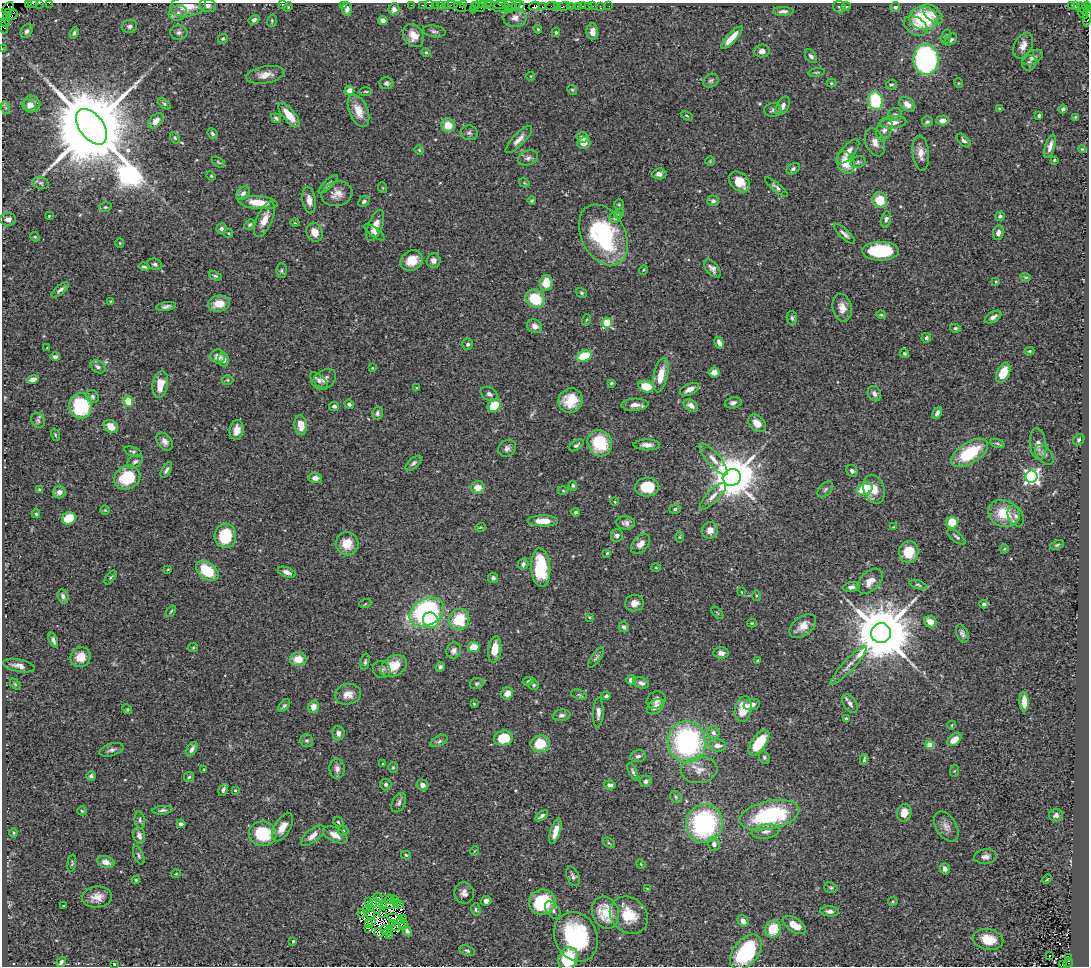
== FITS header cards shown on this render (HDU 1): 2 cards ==
NAXIS1  =                 1087
NAXIS2  =                  964

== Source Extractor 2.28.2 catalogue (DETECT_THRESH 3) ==
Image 1087 x 964 px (HDU 1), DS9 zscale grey, 1 PNG px = 1 image px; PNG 1091 x 968 px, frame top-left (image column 1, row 964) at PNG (2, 3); each listed source drawn as its Kron ellipse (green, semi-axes under 4 px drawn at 4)
Background 0.914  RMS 0.031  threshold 0.0942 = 3 sigma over >= 5 px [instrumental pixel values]
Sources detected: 508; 12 with non-positive FLUX_AUTO (blend fragments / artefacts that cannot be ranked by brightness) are neither listed nor drawn; the other 496 listed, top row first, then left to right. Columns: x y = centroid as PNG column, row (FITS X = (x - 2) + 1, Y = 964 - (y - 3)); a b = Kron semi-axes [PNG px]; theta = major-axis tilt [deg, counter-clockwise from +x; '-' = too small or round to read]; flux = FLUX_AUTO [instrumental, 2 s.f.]
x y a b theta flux
32 3 5 2 - 81
39 3 2 2 - 14
49 3 2 2 - 15
28 4 3 2 - 43
282 4 2 2 - 8.7
411 5 2 2 - 19
423 5 3 2 - 57
429 5 2 2 - 32
435 5 2 2 - 33
440 5 2 2 - 27
445 5 4 2 - 25
451 5 6 2 0 36
463 5 3 2 - 20
482 5 4 3 - 18
487 5 3 2 - 13
501 5 7 2 1 220
510 5 7 3 -37 64
516 5 6 3 76 65
520 5 5 4 - 78
1075 5 4 3 - 32
188 6 18 10 8 41
208 6 8 6 -15 9.1
344 6 3 3 - 2.8
474 6 2 2 - 8.6
534 6 5 3 - 150
542 6 2 2 - 26
552 6 6 2 0 91
558 6 3 2 - 43
563 6 7 3 12 100
570 6 2 2 - 10
578 6 3 3 - 77
583 6 2 2 - 12
588 6 2 2 - 25
593 6 2 2 - 7.8
600 6 3 2 - 9.5
609 6 2 2 - 8.4
1071 6 3 3 - 160
1087 6 4 2 - 57
288 7 5 4 - 2.5
460 7 6 3 -30 55
479 7 6 3 -38 97
496 7 10 3 -19 170
840 7 6 6 - 4.4
846 7 5 3 - 2.5
895 7 5 5 - 5.1
8 8 7 4 49 170
1083 8 7 3 -57 73
347 9 7 5 -86 8.7
394 9 6 5 - 9.8
473 10 2 2 - 1.6
509 10 3 2 - 74
783 11 10 4 1 6.5
8 13 4 3 - 220
178 13 9 7 19 13
1083 13 6 3 -48 100
933 14 12 6 -43 13
12 15 6 3 38 590
1087 16 10 3 86 190
6 18 2 2 - 25
515 18 11 9 1 14
923 18 14 12 -13 130
254 20 6 4 32 6.1
272 21 6 4 73 2.9
383 21 5 4 - 8.8
5 22 5 3 - 54
129 26 8 6 13 6.7
916 26 13 8 -33 18
3 27 7 2 -69 89
538 29 4 3 - 2.2
27 31 7 5 57 5.7
434 31 11 6 -9 6.1
556 32 5 4 - 2.9
592 32 8 6 -86 12
74 33 6 4 68 4.6
179 33 8 7 - 7.1
413 36 12 9 -55 23
946 36 7 5 75 4.3
732 38 15 4 47 34
223 39 5 4 - 2.7
951 40 7 5 40 4.8
1023 46 14 8 64 16
2 49 2 2 - 17
762 51 8 6 7 9.8
426 52 4 4 - 2.7
811 56 7 5 -51 6.4
1033 57 11 6 27 8.6
926 59 15 12 -86 370
1029 63 8 7 - 6.5
817 72 8 3 9 2.7
265 75 19 8 10 20
531 76 4 3 - 1.4
711 81 8 6 34 5.4
386 83 7 6 - 6.2
831 83 5 4 - 2.6
958 83 5 3 - 1.7
891 85 5 5 - 3.2
572 90 5 4 - 2.9
349 91 5 4 - 18
366 91 6 3 0 2.6
875 101 9 7 -77 120
32 104 9 7 -39 12
164 104 7 4 -37 3.7
907 104 9 6 -42 16
29 106 7 5 -44 6.8
783 106 10 6 60 9.9
6 108 6 4 -71 3.7
1000 109 4 3 - 3
1063 109 4 3 - 3.8
773 110 9 7 5 6.7
358 111 17 9 -67 30
289 115 15 6 -50 38
895 115 7 6 - 5.9
1039 115 3 3 - 7.5
687 116 6 3 -30 2.1
1076 117 4 3 - 2.7
276 118 5 4 - 3.6
943 120 6 5 - 14
156 121 9 6 46 16
893 122 13 6 4 17
927 122 5 5 - 5
448 125 7 6 - 33
92 127 20 12 -54 52000
884 130 11 7 67 14
469 133 8 7 - 6.1
212 134 5 4 - 4
583 137 6 5 - 8.7
175 138 6 4 -59 2.8
519 139 18 5 46 15
964 140 8 5 -45 6
875 142 15 9 -67 17
584 143 7 5 15 20
1050 146 12 5 72 13
1082 149 4 4 - 2.4
419 150 4 4 - 2
848 151 15 6 49 16
921 153 17 8 -85 19
528 158 10 7 20 7.9
1054 160 3 3 - 2.3
710 161 5 4 - 2.3
218 162 7 3 -36 2.7
858 162 8 5 16 5.1
846 163 11 8 -64 46
793 169 7 5 33 5
659 174 7 5 3 7.5
211 176 5 4 - 2.5
740 182 12 8 -44 35
41 183 8 6 -16 5.6
524 183 5 4 - 2.2
328 184 12 3 44 5.6
776 187 14 4 -40 6.9
383 188 5 3 - 2
243 193 8 5 42 7.7
337 194 15 12 15 20
309 200 13 6 -82 16
880 200 8 7 - 49
364 201 6 5 - 5.7
532 201 4 3 - 2.6
713 201 6 5 - 6.4
258 202 20 6 -5 33
619 205 5 5 - 2.6
105 207 6 4 18 3.1
619 213 6 4 46 3.3
49 216 3 3 - 2.8
1000 216 5 4 - 4
615 217 6 5 - 7.3
8 219 8 6 0 11
264 219 19 7 67 22
886 219 8 5 80 5.5
295 223 4 3 - 1.5
250 225 5 4 - 3.2
375 225 16 7 68 23
221 229 5 5 - 5.7
315 232 10 8 -64 19
375 232 12 4 -37 7.5
228 233 4 4 - 2.3
998 233 7 5 79 8.7
844 234 13 4 -42 7.8
603 235 32 22 -63 240
35 237 5 4 - 2.6
120 243 5 4 - 2.3
880 251 18 9 0 140
433 260 7 7 - 9.6
412 261 11 10 - 36
155 264 7 5 -19 4.8
144 267 5 3 - 3.4
712 269 11 6 -49 9.3
643 270 5 3 - 1.8
281 271 7 5 90 4
215 276 7 3 -24 3.1
1026 277 5 4 - 2.8
996 282 4 3 - 2.1
546 283 8 6 80 38
60 290 11 4 39 7
582 293 5 4 - 2.8
535 299 10 8 -34 74
110 301 3 3 - 1.6
219 304 11 8 9 28
166 306 10 4 8 6.5
842 308 14 9 -78 20
881 315 5 3 - 2.8
993 317 9 5 31 8
792 318 7 5 -81 4.6
586 320 6 3 70 2.3
607 323 5 5 - 110
535 326 8 6 -28 14
955 328 5 4 - 2.9
926 338 5 5 - 5
719 343 6 4 -65 9.4
468 344 6 5 - 4.8
47 347 4 2 - 1.3
1029 351 5 3 - 2.6
904 353 5 4 - 3.5
218 356 7 7 - 16
584 356 8 5 19 64
55 357 5 3 - 6.7
224 360 7 5 -74 11
98 367 8 6 -35 7.3
372 368 4 3 - 2
714 372 5 5 - 12
1003 373 10 6 63 47
661 375 18 7 78 37
33 379 6 4 12 12
324 379 13 9 36 13
228 380 6 5 - 3
319 380 11 5 -42 8.6
611 383 4 3 - 2.8
160 384 13 7 80 37
646 387 8 5 -15 52
417 388 4 2 - 1.5
689 389 10 5 24 13
489 394 9 6 -28 7.7
874 394 8 6 -63 9.9
92 397 7 6 - 6.1
571 400 12 11 - 55
128 402 6 5 - 46
733 403 8 5 13 7.2
349 404 5 4 - 5.4
635 405 13 6 3 15
691 405 8 5 -33 11
81 406 12 11 - 130
334 406 5 4 - 6
494 406 7 6 - 52
377 413 6 5 - 5.8
937 413 6 4 64 6.7
38 420 8 6 -55 4.9
757 423 10 7 -45 18
301 425 10 6 -81 31
111 427 8 6 -38 25
237 430 10 7 81 18
55 435 6 4 -72 2.7
1079 440 6 5 - 4.4
165 442 10 7 -53 10
600 443 13 12 - 90
997 443 7 3 -19 3.2
1038 444 16 8 -83 15
576 445 8 4 34 4.8
647 445 13 5 0 13
507 448 9 8 - 9.3
133 452 9 4 -17 3.6
969 453 21 10 32 110
1044 455 11 7 -50 7.1
713 459 20 6 -49 18
135 462 8 6 34 5.6
413 463 10 4 41 5.5
166 470 9 4 59 5.8
852 471 6 5 - 5.6
732 477 9 8 - 9300
1032 477 6 6 - 640
127 478 13 11 31 88
315 478 7 5 -3 13
573 486 5 3 - 2.9
478 487 7 6 - 21
647 487 12 9 1 60
39 489 3 3 - 2.2
825 489 9 5 46 5.2
865 489 8 6 24 85
874 489 15 10 -73 27
563 491 5 3 - 2.3
59 492 6 6 - 13
713 496 17 6 46 15
615 502 4 3 - 2.1
675 509 6 4 19 4.7
105 510 5 4 - 2.2
575 512 4 4 - 4.4
1004 513 16 13 -21 60
36 514 4 3 - 2.9
1016 516 11 7 -64 9.3
69 518 7 6 - 51
543 521 15 5 0 33
626 523 9 6 -6 9
952 523 6 6 - 50
480 527 5 3 - 2.3
893 527 4 3 - 1.7
710 530 8 8 - 17
225 536 12 11 - 98
617 536 6 6 - 7.4
679 537 6 4 90 2.6
956 537 11 5 -40 5.3
347 544 11 11 - 39
640 544 11 7 46 14
1057 545 7 4 22 3.3
1004 549 4 4 - 2.4
909 552 11 9 87 49
607 553 3 3 - 2.2
523 564 5 5 - 6.6
541 567 19 9 -86 110
656 567 5 3 - 2.1
168 569 3 2 - 1.8
207 571 13 8 -37 78
287 572 9 5 -19 12
111 577 8 4 51 3.1
493 578 5 5 - 5.6
870 581 15 9 44 22
918 585 9 4 -17 3.5
851 587 8 5 9 7.9
741 592 4 2 - 1.3
63 596 7 5 -71 6.4
756 596 5 3 - 1.9
634 603 9 8 - 13
365 604 6 4 19 2.4
984 604 4 4 - 4.9
171 611 6 3 54 2.5
427 612 18 13 28 410
717 613 7 3 -45 2.2
589 617 4 3 - 1.9
459 619 11 10 - 71
431 620 8 7 - 53
930 622 6 5 - 22
752 623 5 4 - 2.4
803 626 15 9 37 26
624 627 5 5 - 7.2
881 633 10 10 - 21000
962 633 10 5 -67 6.2
53 640 8 4 -71 6.4
474 647 6 5 - 34
193 648 5 4 - 2.4
495 649 13 6 83 33
454 651 8 7 - 10
721 653 7 5 -5 8.8
81 657 10 9 - 33
596 657 12 4 55 4.7
298 659 8 7 - 32
758 660 4 3 - 2.2
365 662 8 4 78 3.9
849 665 25 5 47 16
19 666 16 6 -12 12
394 666 14 9 30 46
440 667 5 4 - 5.6
382 670 9 8 - 7.6
631 680 5 5 - 10
528 681 6 4 13 3.3
477 683 7 5 12 4.1
641 683 8 5 -17 10
15 684 6 4 -46 2.5
533 685 5 5 - 4.6
507 693 6 6 - 15
348 694 13 10 12 23
579 695 8 4 -20 4.2
606 696 5 4 - 4.9
656 700 10 8 30 12
1024 702 10 4 -89 20
474 704 4 3 - 2.5
850 704 10 6 -56 9.2
284 705 7 4 46 4.1
752 705 8 5 17 11
313 707 6 5 - 19
656 707 10 6 37 15
127 709 5 4 - 2.5
743 709 13 8 78 46
598 713 15 5 87 10
562 715 9 5 10 6.4
846 719 4 3 - 9.9
952 725 4 3 - 1.8
338 733 7 6 - 8.8
713 733 6 6 - 7.5
503 738 9 7 14 69
307 740 6 6 - 5.3
954 740 8 5 38 25
439 741 9 5 25 5
687 742 21 19 -80 400
759 743 14 7 54 58
540 744 10 8 17 52
717 745 9 6 -7 10
930 745 4 4 - 44
192 749 8 4 60 9.4
111 750 12 6 16 7.5
638 756 8 6 10 6.9
764 757 6 5 - 3.8
864 759 5 3 - 3.2
383 764 4 3 - 1.9
393 767 5 5 - 2.7
337 769 10 7 -89 11
204 770 4 3 - 1.9
699 770 18 13 6 24
954 771 6 3 70 2.1
633 772 9 4 -65 5
91 776 4 4 - 6.9
189 777 5 5 - 3.8
646 781 6 5 - 5
386 784 6 5 - 4.5
422 785 6 5 - 9.9
610 785 6 4 -12 8
223 790 6 4 59 5.3
235 790 4 3 - 2.5
676 797 6 5 - 4.3
399 803 10 6 65 7.6
162 810 10 4 5 5.7
82 811 4 4 - 2.4
904 813 9 7 75 20
769 815 30 14 12 210
1056 815 7 6 - 8
542 816 7 4 34 6.2
140 820 8 5 -83 5
338 822 6 4 -46 2.9
181 824 4 3 - 7.8
704 824 20 18 71 290
946 826 16 10 -59 14
282 827 15 8 60 22
343 831 5 5 - 3
555 831 13 5 73 19
766 831 14 7 10 12
13 833 5 3 - 2.2
263 834 14 12 -10 97
335 835 13 7 -25 18
139 836 8 5 -76 9.9
313 836 14 6 39 16
609 843 7 3 -36 2.7
714 844 6 6 - 6.1
474 851 5 3 - 1.7
139 855 9 5 -67 4.6
406 855 5 4 - 3
985 856 11 7 4 10
106 862 9 6 -16 15
72 863 9 2 81 2.4
641 864 5 4 - 2.1
945 869 6 5 - 9.6
176 874 5 3 - 1.5
573 876 10 6 -67 6.3
1047 879 5 3 - 2.1
136 880 4 4 - 2.6
647 888 3 2 - 1.4
831 888 7 5 -16 3.1
464 893 11 9 -74 12
97 897 15 10 7 22
378 897 5 3 - 3.1
390 899 4 2 - 0.49
394 899 3 2 - 1.5
368 901 3 2 - 0.48
486 901 5 5 - 6.7
893 901 5 4 - 2.4
397 902 4 2 - 4.2
542 902 13 12 - 100
373 903 5 3 - 2.3
382 904 3 2 - 0.23
390 905 8 3 0 5.7
400 905 4 2 - 1.9
63 906 3 2 - 1.6
377 906 8 5 -78 3.1
366 910 3 2 - 2.2
476 910 6 4 -76 3.6
553 910 10 6 -53 7
829 911 9 5 -5 8.3
605 912 16 13 -69 62
362 913 4 2 - 0.65
382 913 4 2 - 1.5
370 914 5 4 - 0.24
629 915 20 17 -41 58
395 919 8 2 -20 3
404 919 3 3 - 4.4
372 921 3 2 - 2.1
743 921 6 5 - 10
402 922 6 2 -47 1.6
393 923 3 2 - 0.014
369 924 2 2 - 0.47
795 925 13 6 -34 25
396 927 4 2 - 0.4
402 927 2 2 - 2.8
369 928 3 2 - 2.8
773 929 9 7 65 51
385 930 4 2 - 1.7
387 931 4 2 - 4.1
407 931 5 3 - 5.2
379 933 5 3 - 2.6
390 935 3 2 - 4.2
576 937 25 21 -64 190
988 939 15 10 -12 45
293 941 4 3 - 2.3
467 951 8 5 -19 4.2
746 952 20 12 51 170
1050 956 3 2 - 4.5
1069 957 3 2 - 120
568 959 12 9 71 89
61 962 5 3 - 5.5
1068 963 5 3 - 580
114 964 3 2 - 1.5
1062 964 4 3 - 62
At the frame edge (FLAGS 8, measured only in part): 11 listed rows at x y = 32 3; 39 3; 49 3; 28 4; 282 4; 188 6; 1087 6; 1087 16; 3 27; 2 49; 568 959
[12 non-positive-flux detections neither listed nor drawn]